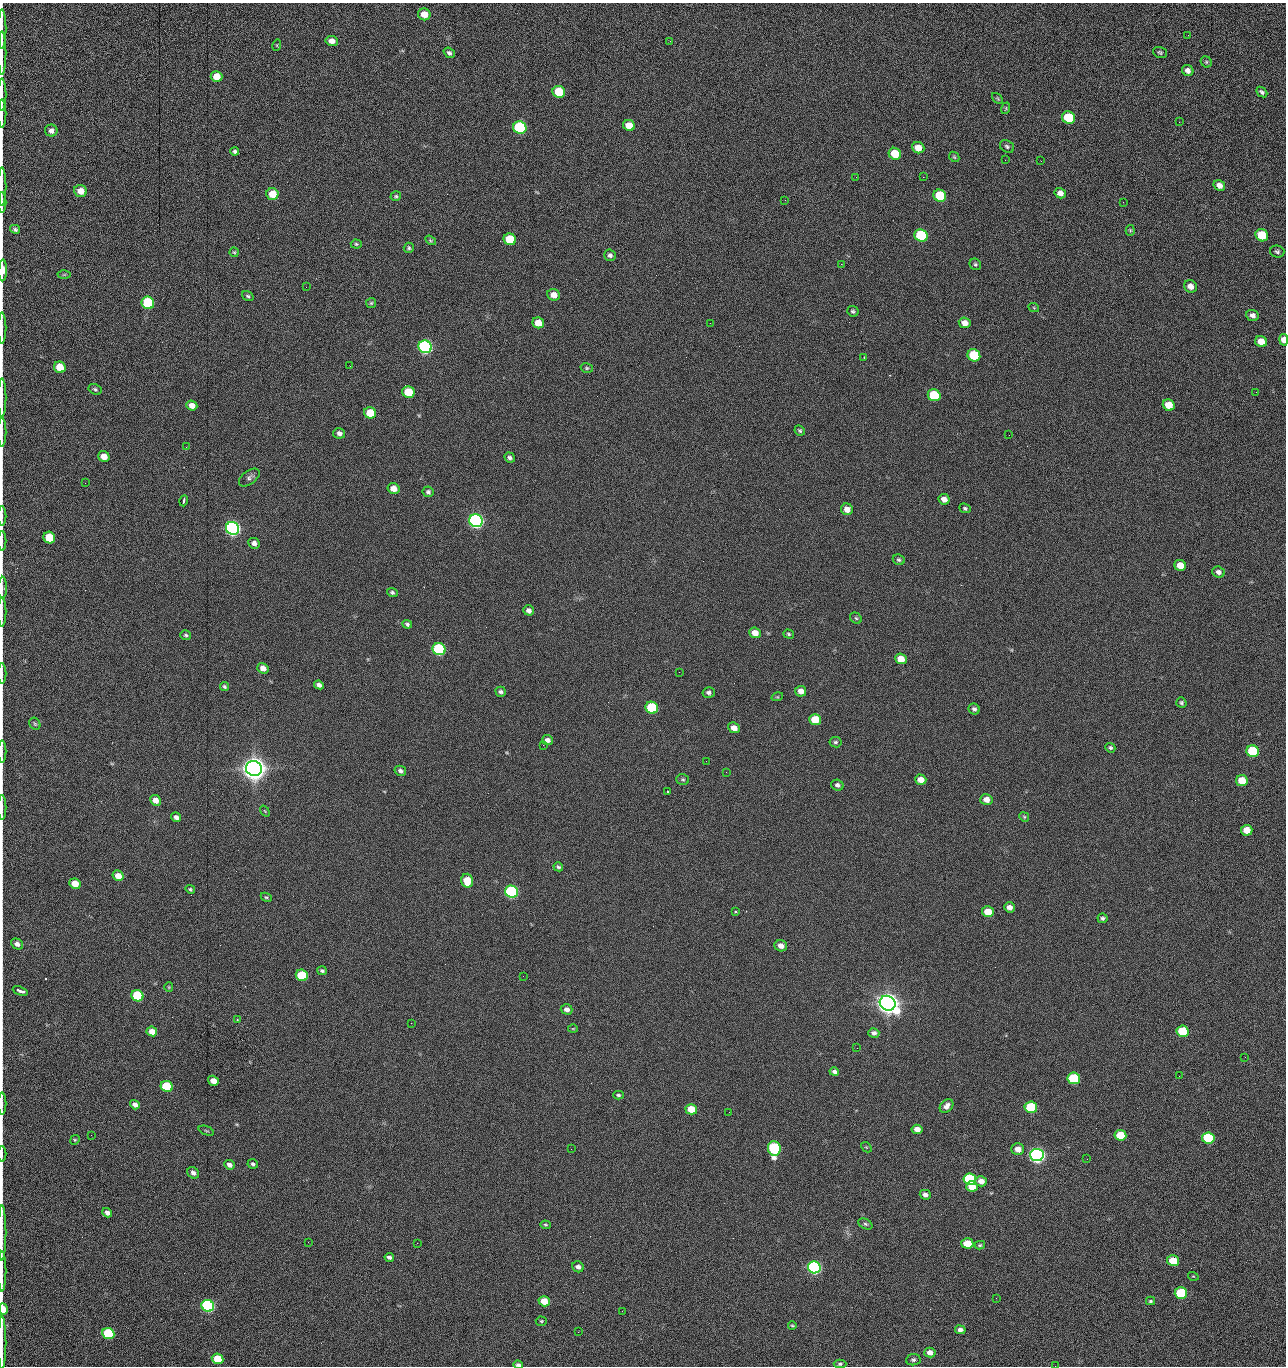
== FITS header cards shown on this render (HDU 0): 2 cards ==
NAXIS1  =                 1284 /fastest changing axis
NAXIS2  =                 1364 /next to fastest changing axis

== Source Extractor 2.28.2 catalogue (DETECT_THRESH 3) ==
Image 1284 x 1364 px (HDU 0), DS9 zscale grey, 1 PNG px = 1 image px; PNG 1288 x 1368 px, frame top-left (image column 1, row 1364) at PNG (2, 3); each listed source drawn as its Kron ellipse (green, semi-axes under 4 px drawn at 4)
Background 153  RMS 15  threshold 45.5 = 3 sigma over >= 5 px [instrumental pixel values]
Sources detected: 252; all 252 listed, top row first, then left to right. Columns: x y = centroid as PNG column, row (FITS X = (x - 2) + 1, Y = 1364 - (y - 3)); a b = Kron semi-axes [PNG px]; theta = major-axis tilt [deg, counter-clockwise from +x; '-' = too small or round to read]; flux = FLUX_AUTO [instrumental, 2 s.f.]
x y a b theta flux
424 14 6 6 - 1.3e+04
2 29 20 2 90 4.1e+03
1188 35 2 2 - 9.5e+02
332 41 6 5 - 5.6e+03
670 41 3 2 - 1.5e+03
277 45 6 3 72 1.1e+03
1160 52 7 5 -20 1.8e+03
2 53 22 2 90 4.0e+03
449 53 6 4 -38 2.5e+03
1206 62 6 5 - 1.4e+03
1188 70 6 5 - 4.6e+03
216 77 6 5 - 1.4e+04
559 92 6 6 - 4.1e+04
1262 92 6 4 -42 2.2e+03
2 95 16 2 90 3.0e+03
998 99 7 4 -46 1.3e+03
1006 108 6 3 73 1.3e+03
2 114 14 2 90 2.5e+03
1069 118 7 6 - 6.0e+04
1179 122 2 2 - 8.1e+02
629 125 6 5 - 1.4e+04
520 128 7 6 - 1.6e+05
51 131 6 6 - 4.8e+03
1007 146 7 6 - 2.3e+03
918 148 6 5 - 1.2e+04
235 151 4 4 - 2.2e+03
895 154 6 5 - 2.8e+04
954 157 6 4 -45 1.4e+03
1005 160 2 2 - 9.3e+02
1041 161 3 2 - 1.3e+03
856 177 3 2 - 1.5e+03
923 177 2 2 - 2.1e+04
1219 185 6 5 - 6.1e+03
2 186 19 2 90 3.5e+03
80 191 6 6 - 1.0e+04
1060 193 6 5 - 5.7e+03
272 194 6 5 - 2.0e+04
396 196 5 5 - 1.5e+03
940 196 6 6 - 5.1e+04
785 200 2 2 - 5.9e+02
1123 202 2 2 - 5.9e+02
2 203 10 2 90 1.9e+03
15 229 5 4 - 2.0e+03
1130 230 5 4 - 1.3e+03
1262 235 6 6 - 4.4e+04
921 236 7 6 - 1.0e+05
510 239 6 5 - 4.0e+04
431 240 6 4 -34 1.3e+03
356 244 5 4 - 1.5e+03
409 248 5 5 - 1.7e+03
234 252 5 4 - 1.3e+03
1277 252 7 6 - 2.1e+03
610 255 6 5 - 2.7e+03
841 264 2 2 - 1.9e+04
975 264 6 5 - 1.7e+03
3 270 11 3 88 1.7e+04
64 275 6 4 1 1.2e+03
1190 286 7 6 - 7.7e+03
306 287 2 2 - 4.7e+02
553 295 6 5 - 9.2e+03
248 296 6 4 -33 1.7e+03
148 303 6 6 - 1.0e+05
371 303 5 5 - 1.4e+03
1034 308 5 3 - 1.0e+03
853 311 6 5 - 1.9e+03
1253 315 6 5 - 4.0e+03
538 323 6 5 - 1.5e+04
710 323 2 2 - 2.2e+03
965 323 6 5 - 7.8e+03
2 328 15 2 90 2.9e+03
1284 340 6 4 -78 8.4e+03
1261 342 6 5 - 1.6e+04
425 347 7 6 - 3.0e+05
974 355 6 6 - 5.7e+04
864 358 3 2 - 6.5e+02
350 366 2 2 - 1.8e+03
60 367 6 5 - 2.4e+04
587 368 6 5 - 1.6e+03
95 389 7 5 -29 1.9e+03
408 392 6 5 - 3.7e+04
1256 392 2 2 - 8.3e+02
934 395 6 6 - 6.0e+04
2 397 19 2 90 3.1e+03
1169 405 6 5 - 1.9e+04
192 406 5 5 - 8.2e+03
370 413 6 5 - 2.9e+04
800 430 5 4 - 1.8e+03
2 432 14 2 90 2.8e+03
339 433 6 5 - 3.8e+03
1009 435 3 2 - 7.6e+02
186 447 2 2 - 1.9e+03
104 456 6 5 - 1.2e+04
510 458 5 5 - 2.7e+03
249 478 12 6 37 3.5e+03
85 483 2 2 - 5.6e+02
394 489 6 5 - 9.6e+03
428 492 5 5 - 2.4e+03
944 499 6 5 - 5.7e+03
184 501 5 2 - 1.9e+03
965 508 6 4 -22 1.8e+03
847 509 6 5 - 8.4e+03
2 516 10 2 90 1.7e+03
476 521 7 6 - 5.1e+05
233 528 7 6 - 5.4e+05
49 538 6 5 - 4.1e+04
2 541 10 2 90 1.9e+03
254 543 6 5 - 4.0e+03
899 560 6 5 - 1.9e+03
1180 565 6 5 - 1.3e+04
1218 572 6 5 - 3.9e+03
2 588 11 4 89 2.3e+03
392 592 5 4 - 2.0e+03
529 610 5 5 - 4.2e+03
2 612 14 2 90 2.4e+03
856 618 6 5 - 1.6e+03
407 624 5 4 - 1.9e+03
755 633 6 5 - 1.0e+04
789 634 6 4 -18 1.6e+03
186 635 5 5 - 1.6e+03
439 649 6 6 - 1.6e+05
901 659 6 5 - 1.4e+04
263 668 6 5 - 7.1e+03
679 672 2 2 - 1.6e+03
2 673 10 2 90 1.6e+03
319 685 5 4 - 3.9e+03
224 687 5 4 - 1.7e+03
801 691 5 5 - 6.2e+03
501 692 5 5 - 2.3e+03
709 692 6 5 - 2.7e+03
777 697 6 3 17 1.1e+03
1181 703 5 5 - 1.7e+03
652 708 6 6 - 8.6e+04
974 709 6 5 - 2.7e+03
815 720 6 5 - 2.7e+04
35 724 6 5 - 1.6e+03
734 728 6 5 - 7.6e+03
547 740 5 5 - 4.3e+03
836 742 6 5 - 1.9e+03
543 745 2 2 - 2.4e+03
1110 748 5 4 - 1.9e+03
1253 751 6 6 - 7.7e+04
2 752 11 2 90 2.1e+03
706 761 2 2 - 1.5e+03
254 769 8 7 - 2.0e+06
400 771 6 5 - 2.6e+03
726 772 2 2 - 1.8e+03
683 779 6 5 - 1.6e+03
921 780 6 5 - 1.0e+04
1242 781 6 5 - 2.5e+04
837 785 6 5 - 3.0e+03
668 791 3 2 - 1.4e+03
986 799 6 5 - 8.0e+03
155 800 5 5 - 6.5e+03
2 807 12 2 90 2.2e+03
265 811 6 3 -53 9.3e+02
176 817 5 4 - 3.6e+03
1024 817 5 4 - 1.3e+03
1247 830 5 5 - 1.5e+04
558 867 5 4 - 1.8e+03
118 876 6 5 - 1.2e+04
467 881 7 6 - 2.7e+04
75 884 6 5 - 1.6e+04
190 889 5 4 - 1.7e+03
511 892 6 6 - 2.4e+05
266 897 6 4 -28 1.3e+03
1009 907 5 5 - 5.8e+03
735 911 3 3 - 7.2e+03
988 912 6 5 - 1.9e+04
1103 918 5 5 - 2.1e+03
17 944 6 5 - 4.5e+03
781 946 6 5 - 6.7e+03
322 971 5 4 - 2.1e+03
302 975 6 5 - 6.1e+04
523 976 2 2 - 1.3e+03
169 987 5 4 - 1.0e+03
20 991 8 3 -22 6.2e+03
137 996 6 5 - 7.5e+04
888 1003 8 7 - 1.6e+06
567 1009 6 5 - 4.3e+03
237 1020 3 3 - 1.3e+03
411 1023 2 2 - 3.7e+03
573 1029 5 3 - 8.6e+02
152 1031 5 4 - 1.0e+04
1182 1031 6 5 - 4.8e+04
874 1033 5 4 - 3.5e+03
857 1048 2 2 - 8.6e+02
1245 1057 2 2 - 1.3e+03
834 1072 5 4 - 3.2e+03
1179 1076 2 2 - 1.7e+03
1074 1078 6 5 - 8.8e+04
213 1081 5 4 - 9.6e+03
167 1086 6 5 - 6.4e+04
618 1095 5 3 - 1.7e+03
2 1104 11 2 90 2.1e+03
135 1105 5 4 - 4.9e+03
946 1106 8 5 48 4.9e+03
1031 1107 6 5 - 7.3e+04
691 1109 6 5 - 2.1e+04
729 1112 2 2 - 6.7e+02
917 1129 5 4 - 6.9e+03
206 1131 8 2 -21 1.1e+03
91 1135 2 2 - 1.5e+03
1120 1135 6 5 - 3.1e+04
1208 1138 6 5 - 9.9e+04
75 1140 5 4 - 1.2e+03
866 1147 6 4 -43 1.2e+03
774 1148 7 6 - 1.5e+05
571 1149 2 2 - 6.2e+02
1018 1149 6 6 - 8.3e+03
2 1154 8 2 90 1.1e+03
1037 1155 6 6 - 6.3e+05
1087 1159 2 2 - 1.3e+03
253 1164 5 4 - 2.1e+03
229 1165 5 4 - 4.2e+03
193 1173 6 5 - 3.6e+03
970 1179 6 6 - 1.5e+05
981 1181 6 5 - 6.8e+03
972 1186 6 5 - 1.6e+04
925 1195 5 5 - 4.4e+03
107 1213 5 4 - 4.1e+03
865 1224 7 5 -27 2.0e+03
545 1225 5 4 - 1.3e+03
2 1233 27 2 90 4.6e+03
308 1242 2 2 - 1.2e+03
417 1243 2 2 - 3.6e+03
967 1243 6 5 - 1.9e+04
980 1245 5 4 - 1.3e+03
389 1257 5 4 - 2.8e+03
1173 1261 6 5 - 2.7e+04
578 1267 6 5 - 3.5e+03
814 1267 6 6 - 3.1e+05
2 1271 20 2 90 3.7e+03
1193 1276 5 3 - 8.9e+02
1181 1293 6 5 - 7.9e+04
996 1298 2 2 - 1.9e+03
544 1301 6 5 - 1.8e+04
1150 1301 4 3 - 1.6e+03
208 1306 6 5 - 2.4e+05
3 1309 6 4 -85 2.0e+04
622 1311 2 2 - 5.3e+02
541 1321 5 4 - 1.3e+03
792 1325 4 3 - 1.2e+03
960 1330 5 4 - 3.9e+03
578 1332 2 2 - 2.5e+03
108 1334 6 5 - 9.2e+04
2 1343 26 2 90 4.7e+03
930 1352 5 5 - 6.8e+03
218 1359 6 5 - 2.9e+04
913 1360 7 5 8 2.2e+03
840 1364 6 4 0 1.6e+03
518 1365 4 3 - 2.5e+03
1055 1366 2 2 - 1.3e+03
At the frame edge (FLAGS 8, measured only in part): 28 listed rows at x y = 2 29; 2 53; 2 95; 2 114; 2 186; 2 203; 3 270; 2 328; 1284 340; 2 397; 2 432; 2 516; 2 541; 2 588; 2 612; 2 673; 2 752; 2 807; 17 944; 20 991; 2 1104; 2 1154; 2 1233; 2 1271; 3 1309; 2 1343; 518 1365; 1055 1366

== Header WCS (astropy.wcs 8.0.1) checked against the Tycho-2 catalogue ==
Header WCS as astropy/WCSLIB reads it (CRVAL/CRPIX/CD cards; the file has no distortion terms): RA---TAN/DEC--TAN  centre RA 15:41:40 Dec +52:00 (235.42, +51.99 deg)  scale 1.26 arcsec/px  FOV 26.9' x 28.5'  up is +92 deg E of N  parity flipped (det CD > 0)
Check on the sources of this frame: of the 60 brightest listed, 10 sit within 2.0 arcsec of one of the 11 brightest Tycho-2 stars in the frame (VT <= 12.29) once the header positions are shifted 0.54 arcsec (0.34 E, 0.42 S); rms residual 0.84 arcsec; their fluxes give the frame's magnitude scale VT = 25.21 - 2.5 log10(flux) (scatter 0.13 mag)
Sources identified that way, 10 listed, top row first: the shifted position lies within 2.0 arcsec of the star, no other Tycho-2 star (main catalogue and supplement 1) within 4.0 arcsec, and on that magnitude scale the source's flux lands within +1.5 / -3 mag of the star's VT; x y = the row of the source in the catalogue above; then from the Tycho-2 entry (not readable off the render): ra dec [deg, ICRS J2000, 3 dp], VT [Tycho-2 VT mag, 2 dp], TYC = Tycho-2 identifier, HIP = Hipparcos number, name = IAU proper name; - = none
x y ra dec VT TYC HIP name
425 347 235.614 +52.064 11.61 3489-1132-1 - -
476 521 235.514 +52.049 11.19 3489-1407-1 - -
233 528 235.515 +52.133 11.12 3489-1380-1 - -
254 769 235.378 +52.130 9.31 3489-1322-1 76850 -
511 892 235.303 +52.042 11.52 3489-958-1 - -
888 1003 235.232 +51.912 9.59 3489-824-1 - -
1037 1155 235.143 +51.862 10.97 3489-1016-1 - -
970 1179 235.131 +51.886 12.29 3489-908-1 - -
814 1267 235.084 +51.941 11.45 3489-1346-1 - -
208 1306 235.075 +52.152 11.74 3489-912-1 - -